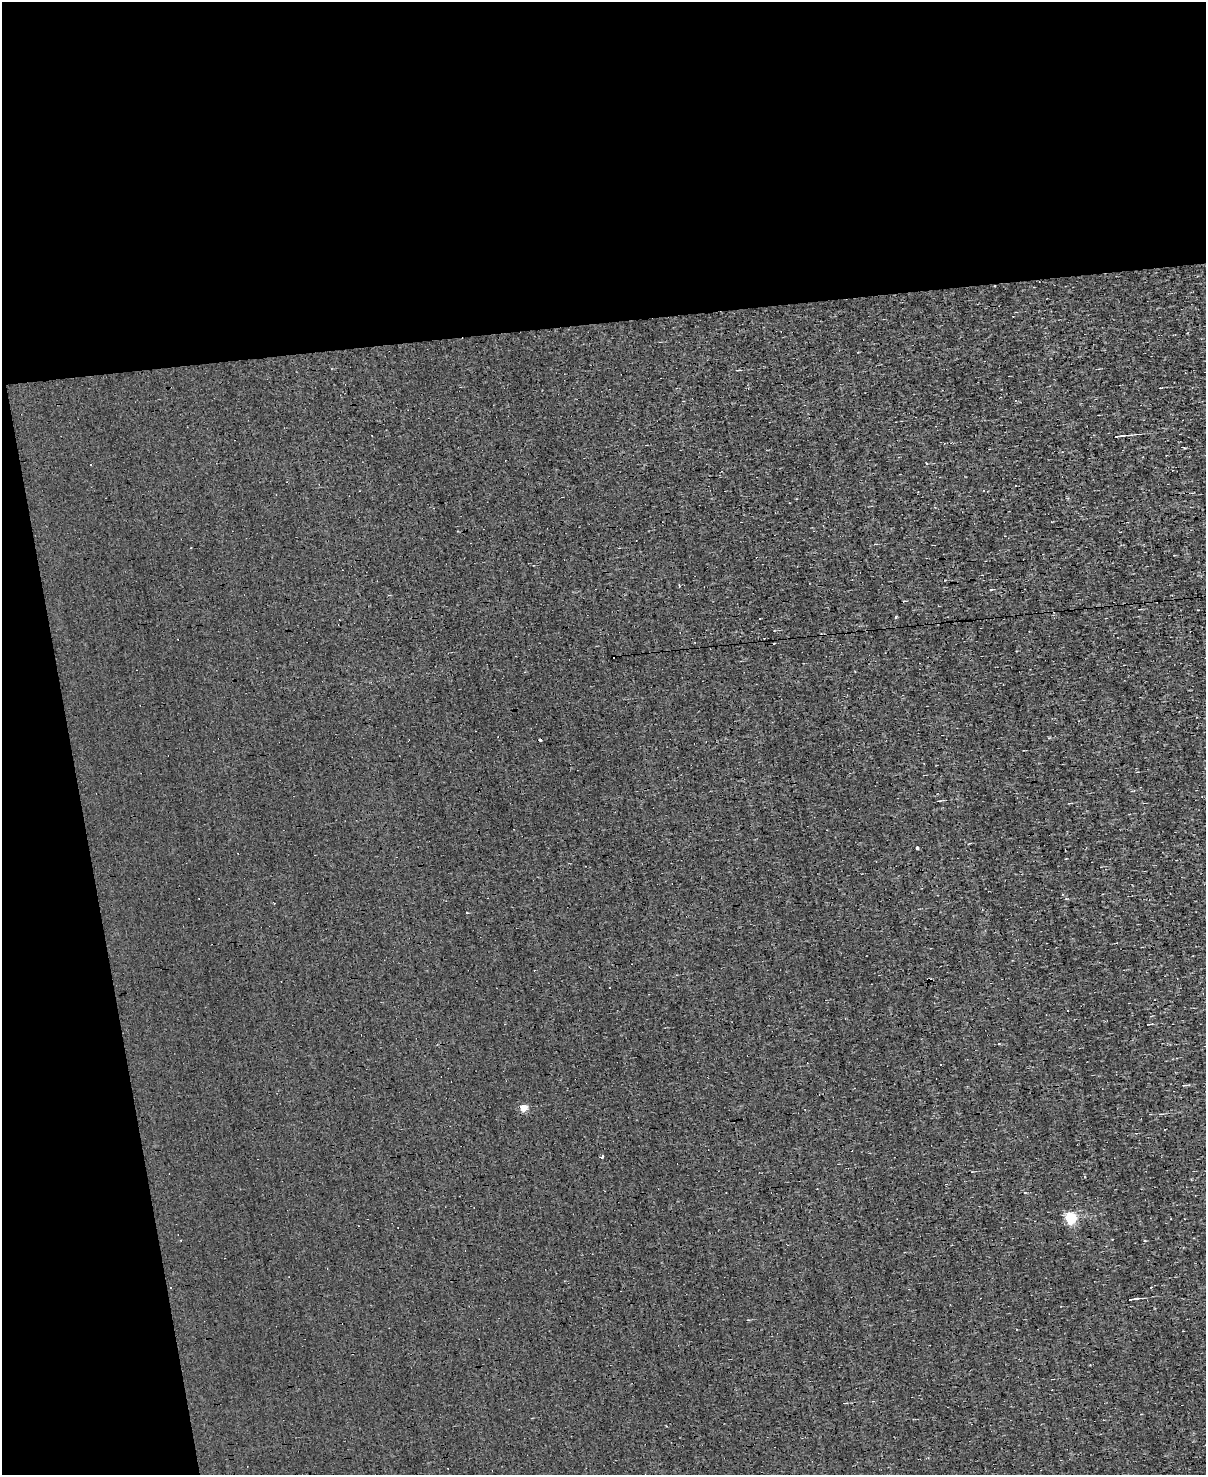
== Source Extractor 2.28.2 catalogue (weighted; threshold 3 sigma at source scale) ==
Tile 1 of 4 x 3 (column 1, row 1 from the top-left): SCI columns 1-1204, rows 3085-4557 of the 4814 x 4810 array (HDU 1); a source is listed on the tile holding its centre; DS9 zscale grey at full resolution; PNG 1208 x 1477 px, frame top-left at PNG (2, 2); no overlay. Shown black and unused: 28% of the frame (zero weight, under 3 of 4 exposures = <1% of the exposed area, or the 3 px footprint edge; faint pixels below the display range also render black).
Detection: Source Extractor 2.28.2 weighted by HDU 2 'WHT'; one run over the whole footprint, this tile lists its part. Background -5.64e-04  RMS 0.04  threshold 0.181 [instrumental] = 3 sigma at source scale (4.5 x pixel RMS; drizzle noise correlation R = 1.50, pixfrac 1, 0.05/0.05 arcsec/px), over >= 5 px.
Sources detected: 29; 14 cosmic-ray / hot-pixel residue — not listed; the other 15 listed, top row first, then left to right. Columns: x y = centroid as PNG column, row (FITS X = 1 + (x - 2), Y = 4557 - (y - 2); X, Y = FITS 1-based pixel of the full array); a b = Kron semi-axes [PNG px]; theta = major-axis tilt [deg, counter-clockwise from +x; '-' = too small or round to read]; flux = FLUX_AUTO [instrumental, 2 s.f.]
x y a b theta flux
1015 400 4 2 - 3
1119 436 11 2 7 13
927 464 3 3 - 50
1015 486 3 3 - 17
679 586 3 3 - 4.3
896 617 3 3 - 11
540 740 3 3 - 14
918 848 3 3 - 64
999 1044 3 3 - 7.3
523 1108 5 4 - 79
602 1157 3 3 - 9.4
1085 1177 3 2 - 5.7
1070 1218 5 5 - 340
1144 1241 3 2 - 6.3
1133 1299 10 2 8 9.9